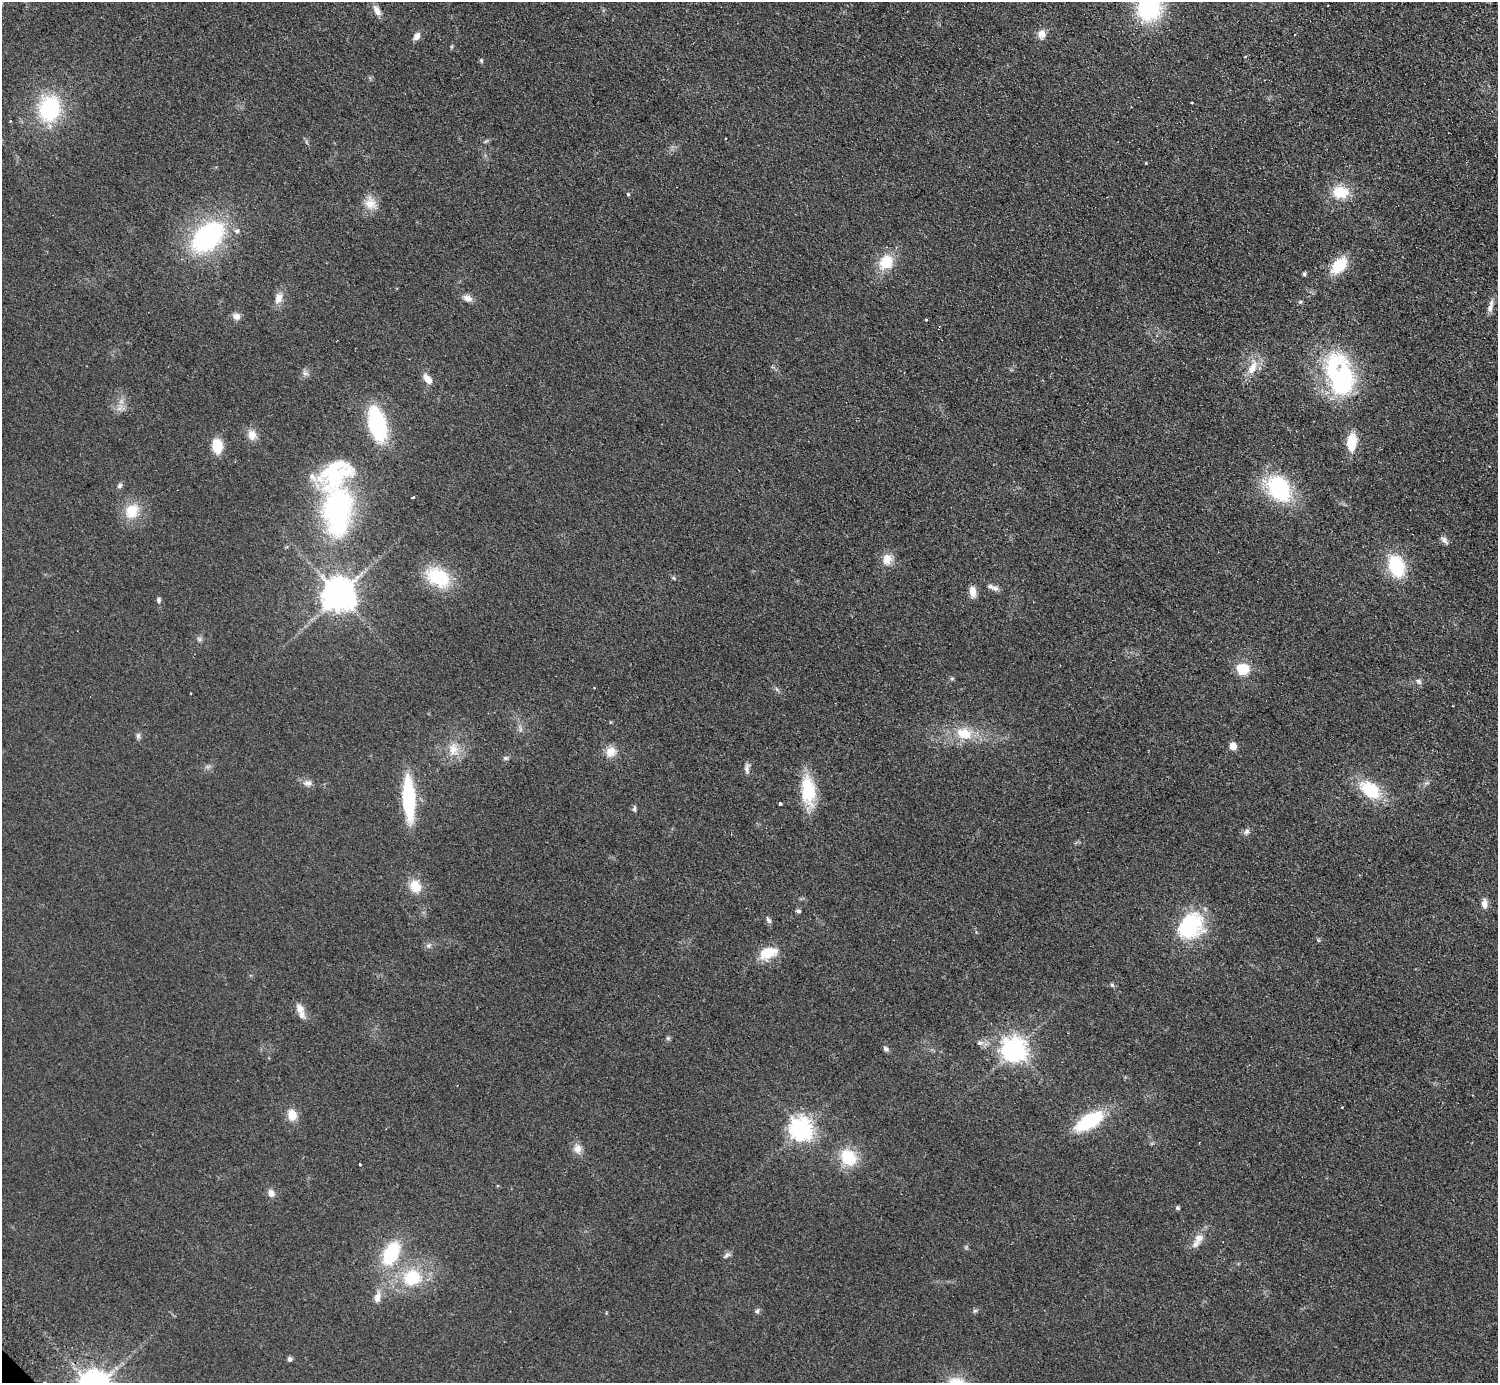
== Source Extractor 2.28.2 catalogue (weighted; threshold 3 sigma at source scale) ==
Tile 10 of 4 x 4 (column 2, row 3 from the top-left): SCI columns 1541-3036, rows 1582-2962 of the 6072 x 6066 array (HDU 1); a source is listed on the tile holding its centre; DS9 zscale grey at full resolution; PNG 1500 x 1385 px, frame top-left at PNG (2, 2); no overlay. Shown black and unused: <1% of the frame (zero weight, under 2 of 3 exposures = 3% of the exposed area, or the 3 px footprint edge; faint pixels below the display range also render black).
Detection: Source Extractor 2.28.2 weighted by HDU 2 'WHT'; one run over the whole footprint, this tile lists its part. Background 0.0639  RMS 0.0091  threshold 0.0409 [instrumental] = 3 sigma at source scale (4.5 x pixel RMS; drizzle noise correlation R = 1.50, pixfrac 1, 0.05/0.05 arcsec/px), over >= 5 px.
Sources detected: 106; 1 too faint to see at this stretch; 1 inside a brighter object's white glare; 3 cosmic-ray / hot-pixel residue — not listed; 2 inside a brighter listed object's ellipse — not listed separately; the other 99 listed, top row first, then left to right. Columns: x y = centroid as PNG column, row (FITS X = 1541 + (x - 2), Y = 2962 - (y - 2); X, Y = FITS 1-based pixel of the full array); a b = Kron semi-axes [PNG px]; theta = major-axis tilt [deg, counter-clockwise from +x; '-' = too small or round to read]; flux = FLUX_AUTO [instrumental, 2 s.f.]
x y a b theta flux
1149 8 24 22 69 94
377 10 14 7 -59 7
1041 34 12 10 80 6.7
416 36 10 7 54 5.3
1245 57 4 3 - 1.5
481 61 6 4 -68 1.4
1192 102 3 2 - 1.2
49 109 27 23 82 76
10 121 3 3 - 0.77
725 139 3 3 - 1.6
486 141 7 4 37 1.4
1341 192 18 14 -7 25
628 194 5 4 - 1.2
370 203 18 15 -53 12
237 231 7 6 - 2.8
208 237 30 19 42 150
886 262 16 13 55 26
1339 265 17 11 45 33
1304 274 4 3 - 2.2
278 298 16 10 71 8.4
468 298 11 7 -26 6
1490 308 11 8 74 4.8
236 316 9 8 - 5.7
926 320 3 3 - 1.6
1252 368 23 11 58 14
305 373 8 6 -26 3
1340 377 47 25 -73 150
427 379 11 6 -53 9.8
120 408 12 6 52 4.9
377 424 32 16 -76 88
252 435 14 11 -79 8.4
1352 442 15 9 84 26
217 446 12 8 -83 26
334 474 62 49 53 110
120 486 7 6 - 2.3
1279 489 28 19 -55 87
413 497 3 3 - 1.6
337 506 34 28 55 140
132 511 17 14 61 23
1444 540 12 7 -43 3.6
887 559 15 12 74 10
1396 566 19 13 -71 59
438 577 27 17 -31 51
673 578 5 5 - 1.2
991 586 14 6 -32 4.4
973 592 13 7 -84 8.1
338 595 10 9 - 1900
158 600 7 5 -90 2.1
199 639 7 6 - 2.2
1243 669 14 12 4 21
952 679 6 5 - 1.4
1418 681 9 6 -45 2.7
594 688 3 2 - 0.61
777 689 8 3 -45 1.6
520 729 7 4 -72 2
964 734 20 14 -14 24
138 736 9 6 89 2.4
1233 746 5 5 - 21
453 749 19 12 -79 14
611 752 13 12 - 11
505 758 7 5 13 2
747 768 15 6 88 3.9
308 783 12 8 2 4.9
808 790 35 16 -83 41
1370 790 22 14 -37 44
409 798 36 10 -87 92
780 804 4 3 - 3.7
634 809 9 5 85 1.9
1247 831 8 6 46 2.9
415 886 16 13 -63 15
1484 903 12 7 -88 5.3
798 911 6 4 -19 2
768 920 10 6 -60 2.4
1191 926 37 29 49 63
429 945 9 6 45 2.9
768 953 25 15 19 20
1112 985 6 5 - 1.7
300 1009 13 10 -68 7.9
980 1043 9 6 1 3.5
886 1049 7 5 -41 2.7
1014 1050 8 8 - 810
1342 1107 3 2 - 0.69
292 1115 12 9 -75 13
1089 1121 32 14 31 55
801 1129 8 8 - 690
577 1149 12 10 -71 7.2
848 1157 18 15 -48 35
360 1164 3 2 - 1.1
271 1193 10 8 -69 5.3
1177 1208 4 4 - 2.1
1199 1238 18 11 70 9
966 1247 6 4 47 1.4
391 1253 22 13 63 61
727 1255 10 5 37 2.8
412 1277 23 20 11 44
377 1297 17 8 80 7.7
757 1311 7 6 - 2.1
975 1311 7 5 28 1.7
290 1359 6 5 - 2.3
Overlapping masked pixels (flux is a lower limit): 1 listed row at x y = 1340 377
Isophote crosses this tile's border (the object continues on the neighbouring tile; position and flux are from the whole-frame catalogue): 1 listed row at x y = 1149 8